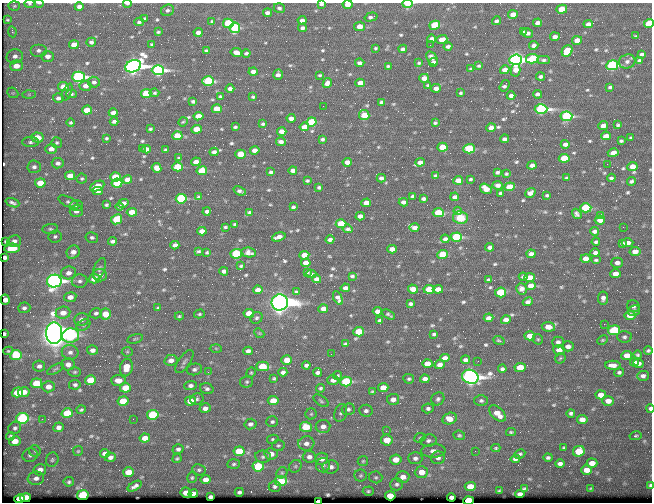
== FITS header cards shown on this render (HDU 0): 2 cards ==
NAXIS1  =                  650 / Width of table row in bytes
NAXIS2  =                  500 / Number of rows in table

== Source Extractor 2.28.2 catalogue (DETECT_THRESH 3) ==
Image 650 x 500 px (HDU 0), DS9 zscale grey, 1 PNG px = 1 image px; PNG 654 x 504 px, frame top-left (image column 1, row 500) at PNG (2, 3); each listed source drawn as its Kron ellipse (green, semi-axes under 4 px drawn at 4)
Background 356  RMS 1.2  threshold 3.59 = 3 sigma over >= 5 px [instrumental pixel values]
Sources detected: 609; of the 609, the 500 brightest by FLUX_AUTO listed and drawn (109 fainter detections omitted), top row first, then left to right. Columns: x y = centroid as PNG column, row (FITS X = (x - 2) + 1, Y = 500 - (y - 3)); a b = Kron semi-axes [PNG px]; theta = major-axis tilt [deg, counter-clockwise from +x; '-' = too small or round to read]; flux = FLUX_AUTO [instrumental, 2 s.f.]
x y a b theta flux
39 3 4 2 - 100
127 3 4 2 - 470
29 4 5 4 - 120
321 4 4 3 - 190
347 4 5 4 - 870
408 4 5 3 - 3100
14 6 6 4 5 110
79 7 4 4 - 440
279 8 5 4 - 170
562 9 5 4 - 1900
167 10 6 5 - 200
267 13 4 3 - 280
513 14 5 4 - 800
371 17 6 3 16 260
144 19 3 3 - 130
7 20 3 3 - 96
302 20 4 4 - 400
212 21 4 3 - 96
497 21 4 3 - 220
139 22 4 3 - 150
228 23 5 4 - 4700
538 23 4 4 - 340
649 23 5 4 - 2700
588 24 5 4 - 330
435 25 5 4 - 3900
360 26 5 4 - 930
235 28 5 5 - 5000
302 28 4 4 - 280
12 32 5 4 - 110
158 32 3 3 - 110
198 32 4 4 - 390
523 32 4 3 - 170
528 33 5 4 - 310
636 36 4 3 - 110
555 37 5 3 - 300
432 39 4 4 - 380
442 39 6 4 21 810
577 40 5 4 - 740
91 42 5 4 - 240
152 44 3 3 - 110
74 45 5 4 - 1000
430 45 2 2 - 130
534 45 4 4 - 280
448 46 4 3 - 220
376 48 3 3 - 110
403 49 4 4 - 240
38 50 8 6 0 290
206 51 4 3 - 160
567 51 6 5 - 2700
236 52 5 4 - 620
246 53 4 3 - 170
642 54 4 3 - 170
15 56 8 7 - 370
48 56 6 5 - 460
432 58 8 5 -57 420
532 59 6 4 11 4200
516 60 6 5 - 49000
544 60 6 4 1 160
639 60 4 3 - 170
627 61 8 7 - 320
433 62 4 4 - 290
360 63 4 4 - 270
419 63 3 3 - 110
612 65 6 5 - 12000
16 66 6 5 - 970
133 66 8 6 21 56000
388 66 3 3 - 100
479 66 4 3 - 120
471 69 4 3 - 130
158 70 6 5 - 20000
505 70 5 4 - 530
516 70 6 4 79 690
253 72 4 4 - 390
278 75 5 5 - 370
320 75 4 3 - 100
540 76 4 3 - 210
78 77 6 5 - 19000
424 78 5 4 - 630
208 81 6 4 0 5700
94 82 6 5 - 240
327 83 5 4 - 390
360 83 5 4 - 720
428 85 3 3 - 97
85 86 6 5 - 500
504 86 6 3 55 190
63 87 5 4 - 1000
610 87 4 3 - 130
436 88 5 4 - 440
230 89 4 4 - 320
67 92 9 4 68 210
13 93 6 4 -42 120
154 93 5 3 - 120
461 93 3 3 - 100
29 94 6 4 1 120
72 94 5 4 - 120
146 94 5 4 - 3400
537 94 5 4 - 250
220 96 3 3 - 100
511 96 4 4 - 340
253 97 4 3 - 130
58 98 5 4 - 280
193 101 4 3 - 190
381 102 4 4 - 160
323 106 2 2 - 130
217 109 5 4 - 1700
541 109 6 4 4 21000
87 110 5 4 - 1800
113 113 4 4 - 470
364 115 5 5 - 1900
198 116 5 4 - 890
566 116 6 4 6 13000
291 118 4 4 - 330
114 121 4 3 - 220
183 122 5 4 - 98
311 122 5 4 - 3900
71 123 4 4 - 120
435 123 4 3 - 130
263 124 4 3 - 130
618 125 4 3 - 120
603 126 5 4 - 420
235 127 4 3 - 130
304 127 5 4 - 700
491 128 5 4 - 520
150 129 3 3 - 100
196 129 5 4 - 1400
282 131 4 4 - 660
177 136 5 4 - 2200
606 136 5 4 - 610
37 137 6 5 - 1500
106 138 3 3 - 170
631 138 3 3 - 100
322 139 3 3 - 150
504 139 4 4 - 230
621 141 4 3 - 120
30 142 8 5 0 220
281 142 5 3 - 280
57 143 5 5 - 140
565 144 4 4 - 300
442 147 5 4 - 1700
142 148 2 2 - 680
51 149 6 5 - 540
146 149 5 4 - 500
469 149 5 4 - 4800
165 150 3 3 - 100
255 150 5 4 - 510
214 152 4 4 - 300
613 153 5 4 - 590
241 154 5 4 - 2200
179 158 3 3 - 100
564 158 5 4 - 3200
196 162 5 4 - 670
347 162 5 4 - 590
420 162 5 4 - 440
58 163 6 5 - 310
607 164 2 2 - 230
532 165 4 4 - 380
632 166 5 4 - 870
34 167 7 6 - 290
178 167 5 4 - 3400
157 168 5 4 - 580
293 170 4 4 - 340
202 171 5 4 - 3100
271 172 4 3 - 160
497 172 4 3 - 170
506 174 3 3 - 110
70 176 5 4 - 870
436 176 4 3 - 160
115 177 5 4 - 1900
381 178 4 4 - 230
566 178 3 3 - 110
611 178 4 3 - 140
82 179 5 5 - 130
470 179 4 3 - 110
127 180 5 4 - 610
458 180 5 4 - 1000
307 181 3 3 - 110
631 181 4 3 - 160
40 183 5 4 - 1700
117 183 5 4 - 3500
498 185 5 4 - 240
97 186 7 4 25 1200
319 187 3 3 - 130
509 187 5 4 - 1800
486 189 6 4 -35 1000
98 191 5 4 - 430
240 191 6 3 -21 200
501 193 4 3 - 160
530 193 5 4 - 320
547 195 3 3 - 110
413 196 4 3 - 180
199 197 4 3 - 180
455 197 4 4 - 270
181 199 5 5 - 6700
423 199 4 3 - 190
69 202 11 5 -26 210
403 202 4 4 - 310
12 203 7 3 -21 220
123 203 5 4 - 410
366 203 5 4 - 670
76 205 7 5 -1 200
106 205 4 3 - 130
120 206 4 3 - 120
293 207 4 3 - 150
586 208 5 4 - 5300
76 211 6 6 - 460
207 211 4 3 - 260
458 211 4 4 - 170
132 212 5 4 - 1300
249 212 4 3 - 140
438 213 5 4 - 2900
577 214 5 4 - 200
600 215 4 3 - 120
360 216 4 4 - 390
460 218 7 6 - 1100
117 219 6 5 - 2500
600 220 5 4 - 710
235 224 3 3 - 100
341 224 5 4 - 2700
225 227 3 3 - 100
623 227 2 2 - 260
414 228 5 4 - 370
50 229 8 5 8 160
348 229 5 3 - 170
202 231 5 4 - 570
594 231 4 4 - 250
55 237 7 6 - 180
92 237 6 5 - 200
279 237 7 4 17 430
456 237 5 4 - 7400
330 239 4 3 - 250
445 239 4 4 - 240
6 241 4 3 - 130
14 241 7 6 - 300
113 241 4 4 - 250
596 242 4 3 - 150
622 243 3 3 - 130
628 243 6 4 3 430
175 245 4 4 - 340
490 247 4 4 - 280
12 248 8 4 5 1800
392 249 5 4 - 640
199 251 4 2 - 120
635 251 5 4 - 670
73 252 7 6 - 540
207 252 3 3 - 95
249 252 7 5 -11 320
595 253 5 4 - 280
236 254 5 5 - 5800
443 254 5 4 - 2500
531 254 4 4 - 340
304 255 5 4 - 870
5 257 4 4 - 200
586 258 5 4 - 610
596 260 5 3 - 130
306 263 5 4 - 650
617 263 6 5 - 410
241 266 3 3 - 96
99 269 11 5 68 240
224 271 4 4 - 310
307 272 4 3 - 120
69 273 7 6 - 520
311 274 5 3 - 140
615 274 5 4 - 770
100 275 7 6 - 450
352 276 4 3 - 150
523 277 4 3 - 160
530 277 5 4 - 1300
94 279 5 4 - 1500
317 279 4 4 - 410
489 280 4 3 - 170
54 281 7 6 - 34000
80 281 8 7 - 250
531 286 5 4 - 800
345 288 4 4 - 280
413 289 5 4 - 940
429 289 5 4 - 1800
438 289 5 4 - 720
521 289 6 5 - 320
258 290 5 4 - 560
296 292 3 3 - 150
501 292 5 5 - 3700
70 297 6 5 - 520
338 298 7 4 -61 320
603 298 6 5 - 310
5 300 5 4 - 470
280 302 8 8 - 120000
528 302 5 4 - 280
411 304 4 3 - 160
633 306 6 6 - 280
24 308 6 5 - 210
158 308 4 3 - 120
323 309 5 4 - 510
377 311 4 4 - 370
634 311 6 5 - 190
63 313 7 6 - 770
96 313 6 5 - 220
249 313 5 4 - 1200
105 314 5 5 - 1400
199 314 5 4 - 120
389 315 7 3 -33 130
630 315 5 4 - 980
179 316 4 4 - 110
256 318 6 5 - 160
489 318 5 4 - 320
81 319 7 6 - 370
380 320 4 3 - 170
506 320 5 4 - 460
604 324 2 2 - 360
84 325 7 5 27 170
548 327 6 5 - 870
614 330 6 5 - 4400
359 332 5 4 - 2900
54 333 11 8 -90 160000
259 333 5 4 - 100
4 334 4 3 - 150
434 334 3 3 - 120
70 336 9 7 4 7900
530 336 5 4 - 1300
624 337 7 6 - 200
135 339 8 4 14 130
538 339 5 5 - 110
603 340 6 4 26 96
499 341 5 3 - 120
558 342 6 5 - 260
346 344 4 3 - 140
568 346 6 5 - 460
216 348 6 4 -2 110
92 350 5 5 - 380
559 350 6 5 - 700
8 351 5 4 - 96
248 351 4 4 - 320
648 351 4 3 - 140
70 352 8 7 - 300
127 352 5 5 - 110
331 354 2 2 - 190
16 355 6 5 - 3400
627 355 5 4 - 880
638 355 4 4 - 120
445 358 5 4 - 510
560 358 6 4 45 110
171 360 7 5 13 490
287 360 5 4 - 1100
465 360 4 4 - 240
184 361 13 6 55 300
478 361 2 2 - 170
635 362 4 4 - 210
638 363 5 4 - 310
68 364 6 6 - 440
427 364 5 4 - 850
306 365 4 3 - 220
440 365 5 4 - 380
613 365 7 4 -1 540
39 366 6 5 - 250
262 366 6 5 - 2700
520 367 5 4 - 1400
126 368 9 6 76 1200
56 369 9 4 27 150
194 369 8 5 14 250
502 369 4 4 - 190
75 372 6 5 - 130
208 372 3 3 - 110
283 372 4 4 - 280
318 372 4 4 - 230
619 372 5 4 - 160
251 373 5 4 - 100
338 375 4 4 - 110
643 376 6 5 - 290
470 377 8 7 - 56000
274 378 4 4 - 110
409 379 5 4 - 140
425 379 5 4 - 350
90 380 5 4 - 1600
118 380 7 5 -5 840
333 380 6 5 - 360
247 382 6 6 - 180
346 382 6 5 - 8700
36 383 6 5 - 2000
75 385 6 4 12 180
190 386 6 4 2 270
48 387 6 5 - 600
125 388 5 4 - 1600
320 388 4 4 - 130
383 388 5 4 - 1100
207 389 7 5 -18 210
17 392 6 5 - 2100
24 392 6 5 - 700
372 392 4 3 - 100
601 395 5 4 - 680
197 399 6 5 - 160
393 399 6 5 - 430
438 399 7 6 - 210
273 400 5 4 - 1100
123 401 5 5 - 1600
190 401 5 4 - 1200
321 401 9 5 -35 150
481 401 6 5 - 190
608 401 5 5 - 680
205 408 6 4 15 350
428 408 6 5 - 210
348 409 6 5 - 180
650 409 4 3 - 400
81 410 5 3 - 120
366 411 7 6 - 250
67 413 6 5 - 2900
341 413 9 6 71 220
497 413 10 6 -43 1000
571 413 4 3 - 180
311 414 5 5 - 120
153 415 6 5 - 5200
22 418 6 5 - 7300
450 418 7 5 14 1200
42 419 3 2 - 170
133 419 2 2 - 160
582 419 5 4 - 630
272 422 6 5 - 170
250 424 6 5 - 250
323 426 7 6 - 480
58 427 5 5 - 340
306 427 6 5 - 2100
15 428 6 6 - 210
386 431 2 2 - 450
511 432 5 3 - 100
459 435 6 4 -9 130
10 436 4 3 - 130
635 436 6 3 12 130
145 438 5 4 - 680
420 438 6 4 23 110
273 439 6 4 13 130
387 440 6 5 - 1300
428 440 8 6 8 230
15 441 5 5 - 930
306 443 8 7 - 410
278 446 6 5 - 140
496 448 4 4 - 100
564 448 3 3 - 100
178 449 5 5 - 200
35 451 6 5 - 130
78 451 5 5 - 100
239 451 5 5 - 2600
433 451 12 6 3 470
475 451 2 2 - 280
579 451 6 5 - 2600
105 454 5 4 - 420
271 454 6 6 - 570
520 454 6 4 26 150
30 455 7 7 - 260
110 457 5 4 - 280
263 457 8 6 -7 210
309 457 6 6 - 360
177 458 5 3 - 110
415 458 7 6 - 280
438 458 7 6 - 290
548 458 4 3 - 150
321 459 6 6 - 520
515 459 5 4 - 260
52 460 7 6 - 160
396 460 6 5 - 990
363 461 5 5 - 120
592 463 5 4 - 770
234 464 6 5 - 150
560 464 5 4 - 270
323 465 7 7 - 250
258 466 6 5 - 4800
295 466 7 5 46 160
331 467 8 6 7 400
40 470 6 5 - 580
199 470 7 5 -10 170
586 470 5 4 - 830
128 472 5 5 - 1100
421 472 6 6 - 950
282 473 6 5 - 150
361 475 6 6 - 150
376 477 7 6 - 160
403 477 6 6 - 580
36 478 8 6 8 400
192 478 5 5 - 120
206 479 5 4 - 540
281 481 6 5 - 4000
69 482 5 5 - 140
397 484 6 6 - 190
650 485 3 3 - 110
135 486 8 3 31 260
470 486 5 4 - 1200
275 487 6 5 - 200
524 489 4 3 - 120
590 489 4 3 - 110
368 491 5 4 - 130
499 491 3 3 - 100
239 492 4 3 - 170
186 493 5 5 - 860
193 493 5 4 - 500
520 494 5 4 - 350
83 495 6 5 - 5500
390 496 5 4 - 1900
210 497 4 3 - 190
451 497 4 3 - 190
25 498 5 4 - 1800
19 499 5 4 - 1800
318 501 4 3 - 860
468 501 5 4 - 9300
At the frame edge (FLAGS 8, measured only in part): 12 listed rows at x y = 39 3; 127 3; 29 4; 321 4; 347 4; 408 4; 649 23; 632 166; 650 409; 650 485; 318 501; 468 501
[109 fainter detections neither listed nor drawn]